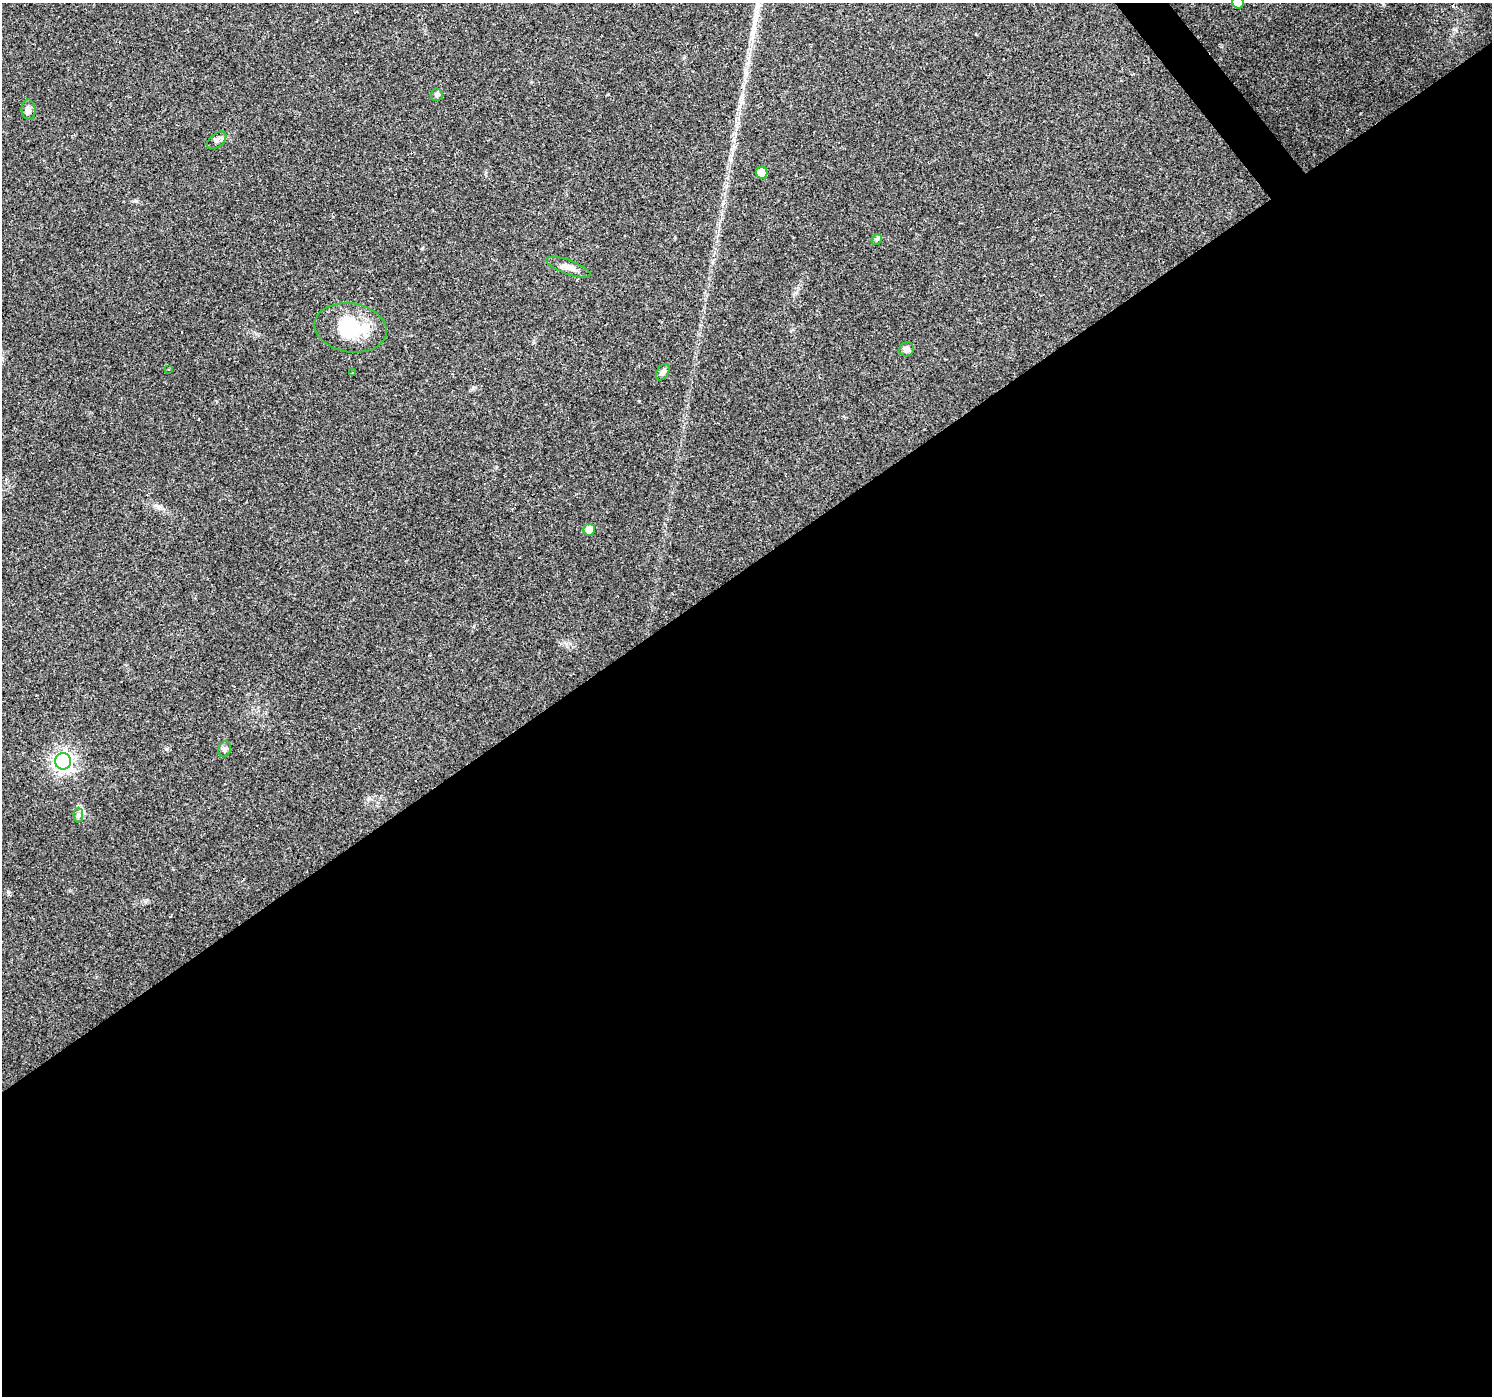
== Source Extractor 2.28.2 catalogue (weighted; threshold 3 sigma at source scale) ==
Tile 15 of 4 x 4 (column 3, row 4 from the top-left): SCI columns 2981-4470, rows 130-1523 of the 5961 x 5898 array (HDU 1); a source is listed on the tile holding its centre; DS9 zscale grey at full resolution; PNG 1494 x 1398 px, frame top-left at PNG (2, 3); each listed source drawn as its Kron ellipse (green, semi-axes under 4 px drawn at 4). Shown black and unused: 60% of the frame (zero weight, under 3 of 4 exposures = <1% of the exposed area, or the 3 px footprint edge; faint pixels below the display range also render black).
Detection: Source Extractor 2.28.2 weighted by HDU 2 'WHT'; one run over the whole footprint, this tile lists its part. Background 0.0723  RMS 0.0043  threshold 0.0195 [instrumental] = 3 sigma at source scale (4.5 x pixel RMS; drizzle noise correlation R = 1.50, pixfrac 1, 0.0396/0.0396 arcsec/px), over >= 5 px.
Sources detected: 24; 8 cosmic-ray / hot-pixel residue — neither listed nor drawn; the other 16 listed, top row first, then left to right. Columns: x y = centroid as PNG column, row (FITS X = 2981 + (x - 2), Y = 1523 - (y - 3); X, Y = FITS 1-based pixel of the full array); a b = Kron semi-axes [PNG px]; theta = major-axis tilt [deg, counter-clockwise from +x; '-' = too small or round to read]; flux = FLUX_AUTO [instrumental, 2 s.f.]
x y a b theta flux
1238 3 6 5 - 4.6
437 95 6 6 - 1.2
28 110 10 7 -84 1.6
217 140 11 6 39 1.6
762 173 6 6 - 8.2
877 239 6 4 45 0.64
568 267 23 7 -20 3.3
350 328 36 24 -9 24
906 349 7 7 - 1.8
169 369 3 2 - 0.6
663 372 9 5 56 1.7
353 373 3 3 - 1
589 530 6 5 - 5
225 749 8 6 68 1.3
63 761 8 8 - 200
78 815 7 5 89 1.1
Isophote crosses this tile's border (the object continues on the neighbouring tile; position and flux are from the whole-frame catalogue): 1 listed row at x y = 1238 3
Unlisted compact peaks at least as high as the median listed source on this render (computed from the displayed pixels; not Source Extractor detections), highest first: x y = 136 201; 166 749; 158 507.